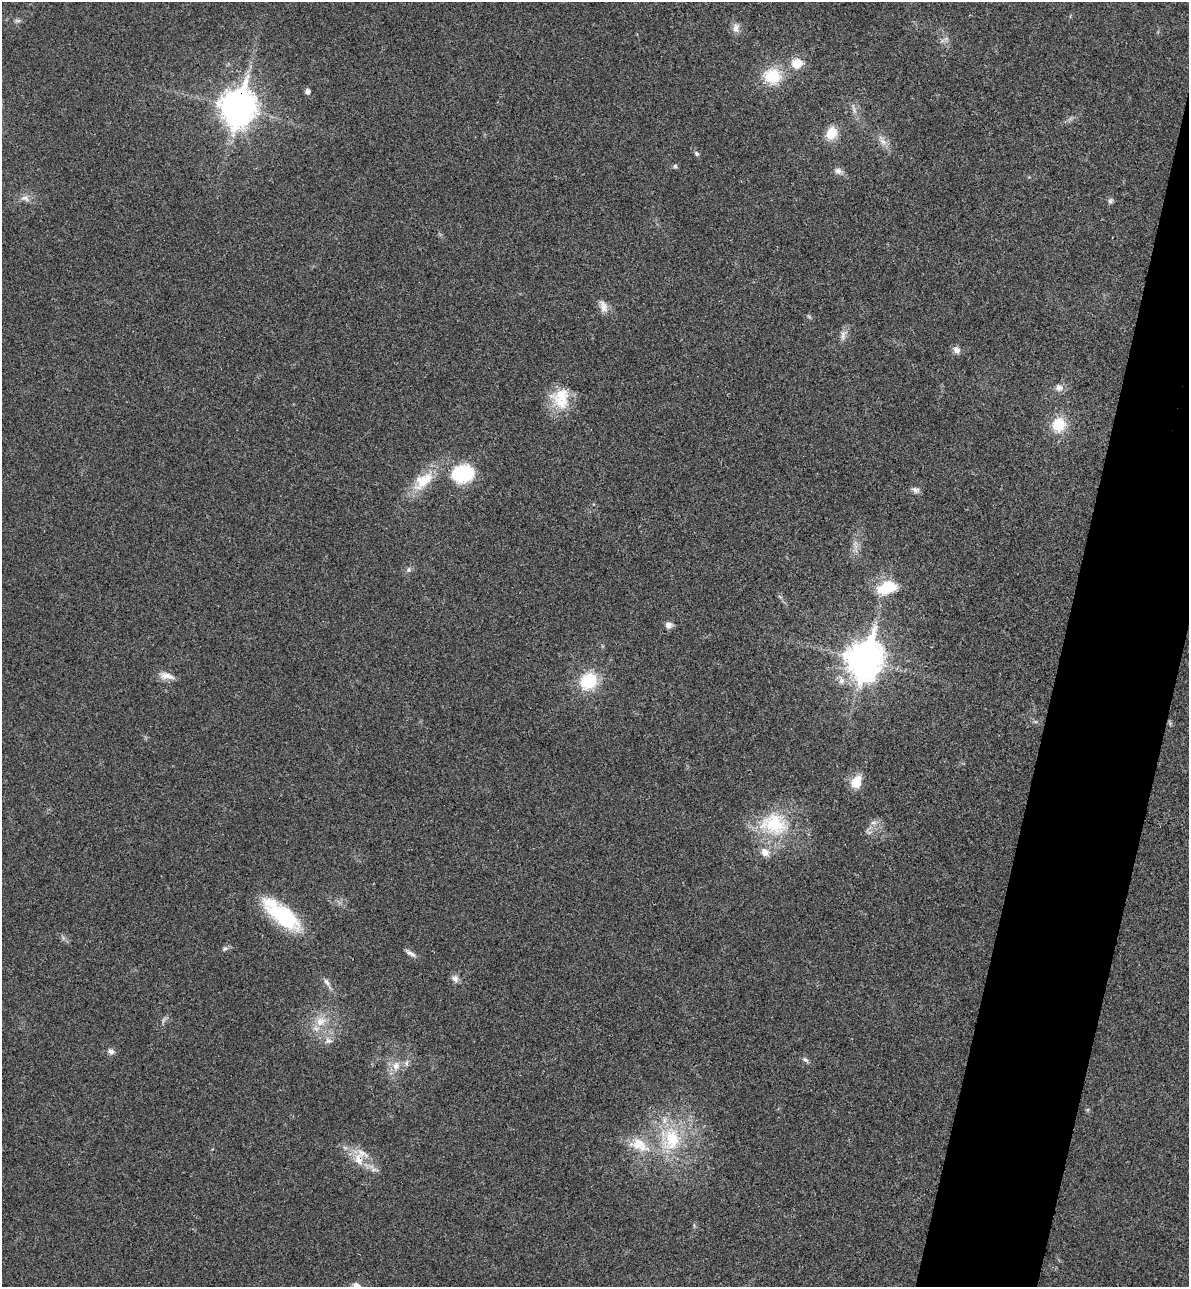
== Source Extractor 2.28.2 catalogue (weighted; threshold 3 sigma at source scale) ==
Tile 10 of 4 x 4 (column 2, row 3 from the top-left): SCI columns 1369-2555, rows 1307-2591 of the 5234 x 5179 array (HDU 1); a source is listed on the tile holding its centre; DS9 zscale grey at full resolution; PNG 1191 x 1289 px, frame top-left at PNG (2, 2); no overlay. Shown black and unused: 7% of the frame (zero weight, under 3 of 4 exposures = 6% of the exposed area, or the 3 px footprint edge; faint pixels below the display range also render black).
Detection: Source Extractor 2.28.2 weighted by HDU 2 'WHT'; one run over the whole footprint, this tile lists its part. Background 0.0229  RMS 0.0045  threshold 0.0203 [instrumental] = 3 sigma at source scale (4.5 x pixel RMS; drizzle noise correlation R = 1.50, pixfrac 1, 0.05/0.05 arcsec/px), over >= 5 px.
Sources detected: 49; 2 inside a brighter listed object's ellipse — not listed separately; the other 47 listed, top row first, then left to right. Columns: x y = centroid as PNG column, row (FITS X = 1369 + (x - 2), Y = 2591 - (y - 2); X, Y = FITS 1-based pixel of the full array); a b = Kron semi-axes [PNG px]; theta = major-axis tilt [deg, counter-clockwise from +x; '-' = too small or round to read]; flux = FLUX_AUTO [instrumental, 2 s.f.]
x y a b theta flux
17 21 7 4 18 0.87
736 28 12 8 -89 2.6
797 63 11 10 - 7.3
772 76 18 16 -11 16
307 91 5 5 - 2.1
238 108 13 11 77 820
831 133 13 10 65 8.6
883 142 8 6 -44 2
696 154 7 6 - 0.83
675 166 6 5 - 0.73
838 171 10 8 -42 2
25 198 13 6 -19 2.3
1110 201 8 6 51 1.1
603 307 17 9 -74 3.2
843 335 14 6 84 2.1
956 350 9 8 - 2.3
1059 388 10 9 - 2.4
559 401 32 16 -34 12
1059 425 15 14 - 12
463 474 21 15 13 31
423 480 32 17 41 13
916 490 10 8 -4 1.6
408 570 7 5 73 1
887 588 15 9 14 21
668 625 7 7 - 2.5
865 660 14 11 75 820
167 676 21 8 -13 3.6
588 681 17 15 45 20
856 782 14 10 67 7.7
873 823 7 4 1 1.1
774 824 32 24 -12 28
765 852 13 10 -48 3.6
282 915 48 18 -39 33
225 949 7 5 33 0.99
411 954 15 5 -30 1.7
455 978 9 8 - 2
327 982 11 6 -52 1.8
320 1021 15 12 24 6.1
328 1041 9 7 -1 1.8
111 1051 8 6 -34 1.7
805 1060 9 5 -40 1.1
396 1066 12 9 71 3.7
671 1139 33 23 78 26
638 1142 20 11 -15 7.8
358 1159 18 11 -74 6.3
373 1170 7 4 19 1
356 1286 9 7 -24 2.5
Overlapping masked pixels (flux is a lower limit): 2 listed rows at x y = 238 108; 358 1159
Isophote crosses this tile's border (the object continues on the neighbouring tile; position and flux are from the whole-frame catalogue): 1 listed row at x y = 356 1286